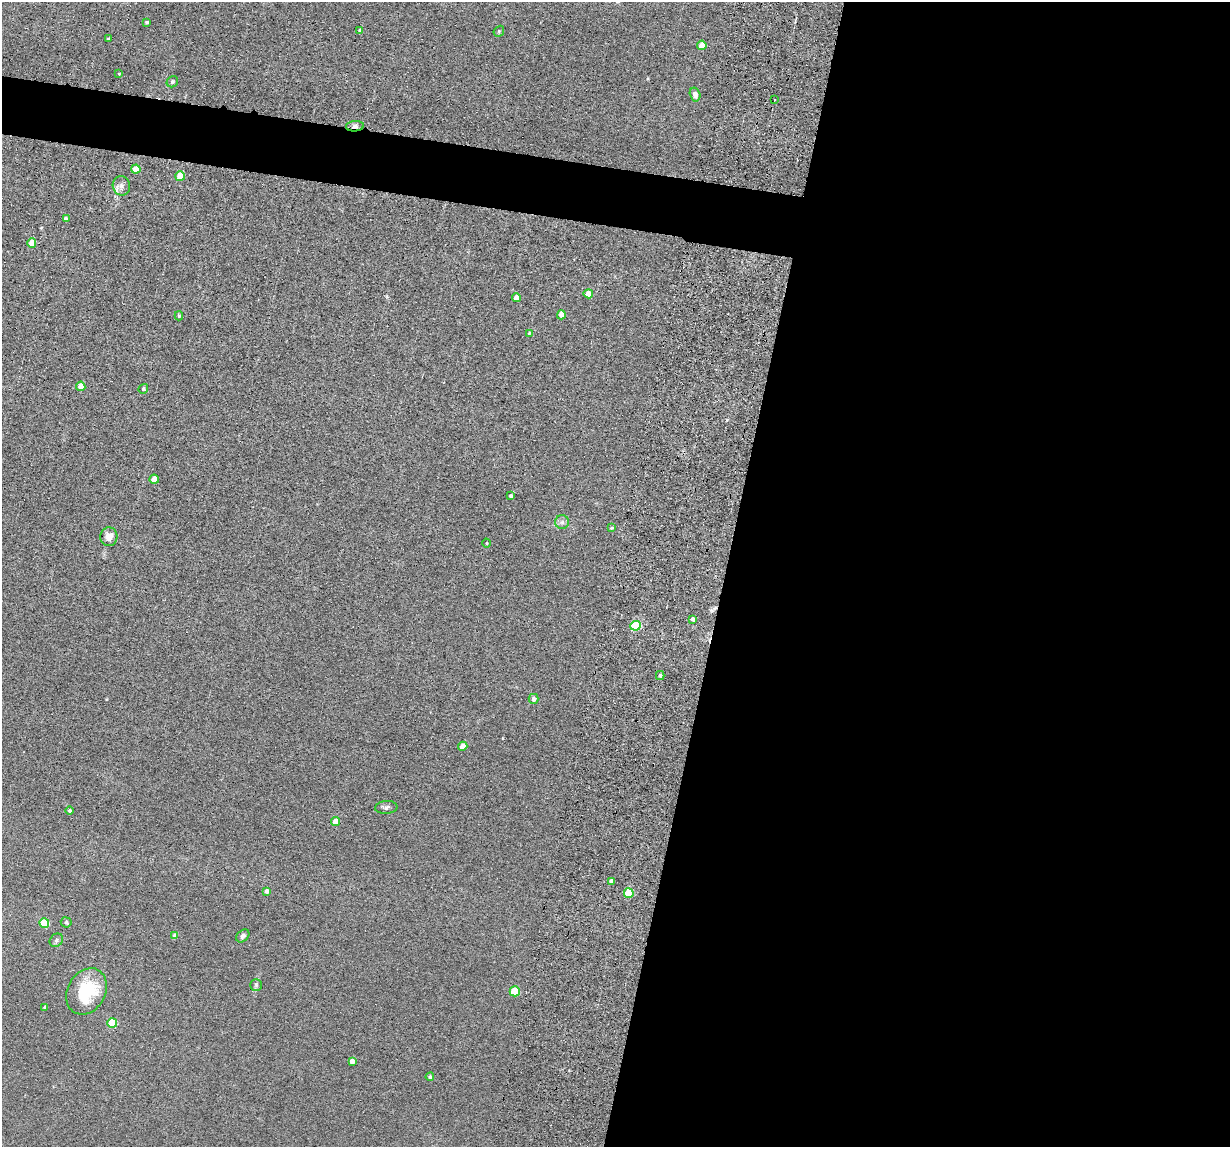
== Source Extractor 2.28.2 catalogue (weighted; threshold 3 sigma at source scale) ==
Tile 12 of 4 x 4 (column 4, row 3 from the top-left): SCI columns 3792-5019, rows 1302-2446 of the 5239 x 4989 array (HDU 1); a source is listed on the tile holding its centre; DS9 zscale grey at full resolution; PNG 1232 x 1149 px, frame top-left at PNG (2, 2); each listed source drawn as its Kron ellipse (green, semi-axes under 4 px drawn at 4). Shown black and unused: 44% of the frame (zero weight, under 6 of 12 exposures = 6% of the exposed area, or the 3 px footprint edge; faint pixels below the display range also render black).
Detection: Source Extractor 2.28.2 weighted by HDU 2 'WHT'; one run over the whole footprint, this tile lists its part. Background 0.0129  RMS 0.0037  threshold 0.0153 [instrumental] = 3 sigma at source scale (4.09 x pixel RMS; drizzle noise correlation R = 1.36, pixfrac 0.8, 0.05/0.05 arcsec/px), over >= 5 px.
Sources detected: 51; all 51 listed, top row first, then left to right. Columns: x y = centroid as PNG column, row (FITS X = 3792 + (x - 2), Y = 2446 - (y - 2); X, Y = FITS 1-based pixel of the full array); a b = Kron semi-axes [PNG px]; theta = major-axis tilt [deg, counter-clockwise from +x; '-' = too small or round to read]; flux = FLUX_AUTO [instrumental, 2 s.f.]
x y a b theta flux
147 22 4 4 - 0.63
360 30 4 4 - 0.85
499 31 6 4 48 0.46
108 39 3 3 - 0.42
702 45 4 4 - 5.3
119 74 4 4 - 0.29
172 82 6 5 - 0.7
695 94 7 5 -74 1.7
774 100 3 2 - 0.37
355 126 9 5 5 1.2
136 169 5 4 - 7.2
180 176 5 4 - 6.7
121 186 10 8 -78 1.8
66 219 4 4 - 1.3
32 243 5 4 - 4.3
588 294 4 4 - 4.6
516 298 4 4 - 2.8
561 315 4 4 - 3.9
179 316 4 3 - 0.53
529 333 4 3 - 0.43
81 386 4 4 - 4.6
143 389 5 4 - 0.72
154 479 4 4 - 4.4
511 496 4 3 - 0.98
562 522 7 7 - 1
611 528 3 2 - 0.42
109 537 9 8 - 2.8
486 543 4 3 - 0.32
693 619 4 3 - 1.2
636 626 5 5 - 22
660 676 4 3 - 0.63
534 699 5 5 - 1.3
463 746 5 4 - 3.4
386 807 11 6 4 0.98
70 811 4 4 - 0.82
336 822 4 4 - 5.3
611 881 4 4 - 1.4
266 891 4 4 - 1.1
629 893 5 5 - 14
66 922 5 5 - 0.85
44 923 5 5 - 13
175 936 4 4 - 1.5
243 936 7 5 44 1
56 940 7 6 - 0.91
256 985 6 6 - 0.59
87 991 24 19 60 17
515 991 5 5 - 13
45 1007 3 3 - 0.95
112 1023 5 5 - 14
352 1061 4 4 - 2.2
430 1077 4 4 - 0.6
Overlapping masked pixels (flux is a lower limit): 1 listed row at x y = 355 126